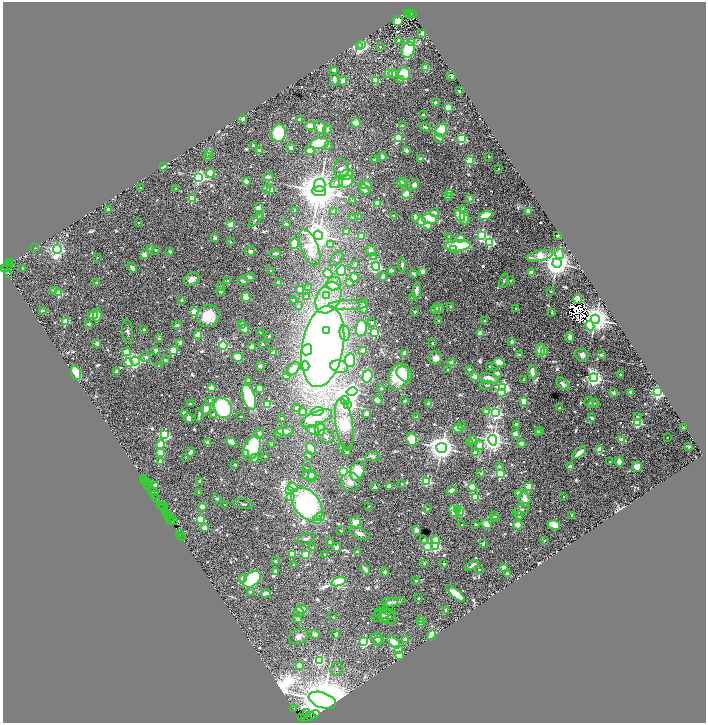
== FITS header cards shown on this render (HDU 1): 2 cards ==
NAXIS1  =                 1407
NAXIS2  =                 1442

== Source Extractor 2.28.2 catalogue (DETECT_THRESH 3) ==
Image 1407 x 1442 px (HDU 1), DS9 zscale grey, zoomed out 1/2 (1 PNG px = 2 x 2 image px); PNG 708 x 725 px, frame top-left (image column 2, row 1442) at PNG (3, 2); each listed source drawn as its Kron ellipse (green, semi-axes under 4 px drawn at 4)
Background 3.73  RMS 0.04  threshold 0.12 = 3 sigma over >= 5 px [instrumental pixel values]
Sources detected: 1000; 69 cannot appear on this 1/2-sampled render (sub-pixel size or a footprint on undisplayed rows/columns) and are neither listed nor drawn; of the other 931, the 500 brightest by FLUX_AUTO listed and drawn (431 fainter detections omitted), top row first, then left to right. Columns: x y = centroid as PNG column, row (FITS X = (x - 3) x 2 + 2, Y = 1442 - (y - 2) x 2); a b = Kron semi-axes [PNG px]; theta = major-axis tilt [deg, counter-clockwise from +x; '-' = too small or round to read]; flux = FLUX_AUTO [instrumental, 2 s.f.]
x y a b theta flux
407 13 3 1 - 460
411 13 2 1 - 710
409 14 4 1 - 920
412 14 3 2 - 1300
398 21 5 5 - 270
422 33 3 3 - 30
399 40 4 4 - 23
411 43 4 3 - 520
361 45 3 3 - 2500
359 46 3 3 - 2600
380 47 2 2 - 39
408 50 8 6 68 550
426 68 2 2 - 310
334 70 2 2 - 160
389 73 3 3 - 570
393 74 4 3 - 74
404 74 6 6 - 500
452 77 4 3 - 19
334 79 6 4 -84 37
375 80 3 3 - 290
401 80 2 2 - 49
343 81 4 4 - 120
459 91 3 2 - 19
435 102 2 2 - 96
448 108 3 3 - 470
423 115 2 2 - 50
243 119 4 4 - 40
299 120 2 2 - 94
356 123 4 4 - 130
310 126 5 4 - 100
402 126 2 2 - 66
320 127 6 5 - 120
425 127 6 3 -23 31
327 129 5 4 - 23
441 130 7 5 53 420
279 133 9 7 80 780
398 138 3 3 - 480
439 138 5 3 - 39
462 139 3 3 - 1200
319 143 9 5 8 520
253 145 2 2 - 63
328 146 2 2 - 36
291 147 4 3 - 43
259 151 2 2 - 210
310 151 5 4 - 97
406 151 2 2 - 140
208 153 3 2 - 22
382 156 4 3 - 27
207 157 2 2 - 31
489 157 2 2 - 27
375 159 4 2 - 25
420 159 2 2 - 92
470 161 3 3 - 830
163 166 3 2 - 270
342 169 9 7 -90 75
499 169 2 2 - 26
210 173 4 3 - 470
347 175 6 5 - 240
199 177 4 4 - 2800
268 177 6 3 11 25
246 181 2 2 - 160
346 181 7 6 - 510
404 182 3 3 - 36
336 183 6 5 - 49
401 183 4 4 - 100
320 185 7 6 - 4000
365 185 6 4 -14 70
414 185 5 4 - 56
141 187 2 2 - 24
266 188 2 2 - 92
175 189 2 2 - 29
364 189 6 4 -50 64
271 190 3 2 - 260
319 191 7 5 -5 52000
449 193 4 3 - 310
406 194 5 3 - 360
448 196 2 2 - 200
192 198 3 3 - 690
470 198 2 2 - 120
353 200 2 2 - 75
377 203 3 3 - 310
259 208 2 2 - 200
109 209 2 2 - 140
463 209 3 2 - 110
295 210 2 2 - 36
334 211 2 2 - 100
528 211 2 2 - 170
434 213 3 2 - 140
460 215 6 4 -55 290
486 215 7 4 21 340
260 216 3 3 - 26
359 216 2 2 - 24
394 216 2 2 - 87
415 217 4 3 - 150
353 218 2 2 - 57
465 218 7 4 -79 52
256 219 9 3 50 31
429 219 7 5 -9 1100
421 222 4 4 - 310
138 223 2 2 - 30
286 224 2 2 - 63
231 225 3 3 - 550
428 226 3 3 - 120
347 232 3 2 - 170
318 235 5 4 - 17000
481 235 4 3 - 2100
448 236 2 2 - 33
558 236 2 2 - 130
361 237 3 3 - 470
215 238 2 2 - 130
461 238 3 3 - 350
230 242 2 2 - 25
489 242 4 3 - 1400
294 243 5 4 - 340
331 244 3 2 - 110
458 246 12 5 4 980
35 247 2 2 - 27
310 247 19 8 -67 300
57 249 5 4 - 4600
151 249 2 2 - 110
454 249 3 2 - 50
156 250 2 2 - 27
371 250 5 5 - 55
170 251 2 2 - 75
250 251 5 5 - 38
275 253 6 3 12 47
559 254 5 4 - 290
144 255 3 2 - 220
540 256 13 5 11 670
97 257 2 2 - 20
374 257 2 2 - 120
337 259 8 5 51 20
11 262 2 2 - 370
557 263 4 4 - 21000
9 264 3 1 - 360
355 264 3 3 - 19
402 265 7 3 -86 28
8 266 5 3 - 1200
376 267 4 3 - 2400
4 268 3 1 - 440
132 268 5 3 - 35
23 269 3 2 - 21
391 270 2 2 - 100
271 271 2 2 - 53
341 271 5 4 - 420
423 271 2 2 - 220
531 273 2 2 - 210
8 274 3 2 - 4200
328 274 5 4 - 170
414 274 4 2 - 29
249 277 5 4 - 23
354 277 4 4 - 130
383 277 4 3 - 26
192 279 8 6 33 87
228 280 2 2 - 35
510 280 2 2 - 44
243 281 5 4 - 28
504 281 7 4 80 22
97 283 2 2 - 48
279 283 2 2 - 160
349 283 3 3 - 56
334 284 7 6 - 120
220 286 2 2 - 45
308 288 2 2 - 79
299 289 3 2 - 49
54 290 2 2 - 92
417 290 8 3 82 56
551 291 2 2 - 31
221 292 2 2 - 63
58 293 3 3 - 630
326 295 3 3 - 36
246 297 5 3 - 380
306 297 2 2 - 42
328 298 16 11 61 150
412 298 2 2 - 70
577 299 5 4 - 230
181 300 2 2 - 46
294 300 2 2 - 46
348 305 19 5 1 58
298 306 2 2 - 31
364 306 7 4 -85 67
450 306 3 2 - 41
439 308 4 3 - 54
516 308 2 2 - 23
435 309 4 4 - 30
42 311 2 2 - 59
415 311 2 2 - 82
194 312 3 3 - 820
552 312 3 2 - 50
93 315 5 4 - 85
97 315 7 4 83 77
208 316 11 10 - 260
595 319 4 4 - 20000
438 321 2 2 - 28
485 321 2 2 - 48
65 322 3 3 - 480
372 323 3 3 - 30
88 324 2 2 - 63
242 324 2 2 - 82
177 325 5 3 - 22
590 326 5 3 - 310
361 328 8 5 84 310
144 329 2 2 - 43
245 329 4 3 - 280
327 330 4 3 - 200
128 331 11 5 -84 37
374 332 3 3 - 1200
261 333 2 2 - 28
345 333 8 5 -80 32
480 334 3 3 - 270
198 335 4 4 - 120
269 336 2 2 - 62
570 337 5 3 - 69
158 338 2 2 - 51
512 341 2 2 - 110
180 342 2 2 - 120
433 343 2 2 - 35
97 344 3 2 - 180
263 344 2 2 - 46
223 345 4 3 - 1300
323 346 41 20 80 9700
252 347 2 2 - 150
156 350 2 2 - 120
307 350 5 5 - 480
363 350 3 3 - 27
540 350 7 4 87 120
173 351 3 3 - 800
544 351 3 2 - 180
126 352 4 3 - 300
273 353 3 2 - 180
404 353 2 2 - 180
519 354 2 2 - 82
582 355 7 6 - 49
601 355 2 2 - 91
146 357 5 5 - 29
238 357 5 4 - 360
436 358 6 6 - 84
165 360 4 4 - 21
350 360 7 5 80 580
135 361 4 4 - 2600
129 362 4 3 - 150
499 362 5 4 - 180
452 363 3 2 - 260
158 366 2 2 - 29
261 366 5 4 - 27
305 366 4 4 - 210
490 366 2 2 - 29
339 367 9 6 -12 110
293 369 8 5 44 77
448 369 2 2 - 24
469 369 2 2 - 40
116 372 2 2 - 80
532 372 7 4 -84 76
76 373 7 4 -71 410
497 373 3 2 - 140
404 374 9 6 -40 100
620 374 2 2 - 67
287 376 2 2 - 140
367 376 6 5 - 680
475 376 3 2 - 300
398 377 13 10 70 540
489 378 10 5 -14 150
594 378 4 4 - 5300
523 380 2 2 - 22
249 381 4 4 - 34
563 384 7 4 -44 53
487 385 7 4 6 28
211 388 2 2 - 240
259 388 4 3 - 77
381 388 4 4 - 20
503 388 4 3 - 3500
352 391 5 4 - 5300
630 392 2 2 - 98
658 392 3 3 - 4900
501 393 3 3 - 100
613 393 3 2 - 130
249 397 13 6 -73 1100
345 400 4 3 - 250
378 400 4 4 - 150
210 401 2 2 - 25
405 401 2 2 - 67
524 401 3 3 - 410
589 402 5 5 - 20
429 403 2 2 - 140
593 403 6 4 17 22
190 404 2 2 - 45
267 404 3 3 - 1100
348 404 4 3 - 5800
223 408 10 8 -63 1400
296 408 4 4 - 33
559 408 2 2 - 39
206 409 6 4 75 88
302 411 2 2 - 100
317 412 6 4 19 630
487 412 4 3 - 160
184 413 2 2 - 140
366 413 3 3 - 54
496 413 4 4 - 3200
199 415 7 2 85 31
213 415 2 2 - 56
241 416 2 2 - 23
637 416 3 3 - 33
417 417 2 2 - 100
189 418 5 3 - 72
282 418 2 2 - 39
316 418 17 7 23 500
592 418 2 2 - 92
637 423 3 3 - 1300
344 425 26 8 -82 730
516 425 3 3 - 43
462 426 2 2 - 29
458 428 5 3 - 140
683 428 3 2 - 20
320 429 7 5 -78 260
313 430 6 4 -20 86
285 431 8 4 -1 55
540 431 3 2 - 38
538 432 2 2 - 87
259 433 5 4 - 30
279 433 5 4 - 54
515 434 2 2 - 190
164 435 4 3 - 2300
326 436 8 6 -22 39
667 437 2 2 - 24
412 439 6 5 - 260
472 439 3 2 - 97
493 440 5 4 - 10000
622 440 3 3 - 330
208 442 2 2 - 140
231 442 6 4 -37 84
469 442 2 2 - 33
521 443 3 2 - 130
160 444 5 4 - 260
271 445 3 2 - 20
480 445 5 3 - 290
689 446 2 2 - 110
341 447 2 2 - 64
252 448 13 8 65 590
442 448 5 5 - 15000
311 449 6 4 -58 240
599 450 3 3 - 390
191 452 5 3 - 35
347 452 3 3 - 26
161 453 3 3 - 400
245 453 2 2 - 22
475 453 3 2 - 190
579 453 8 3 39 160
309 455 2 2 - 81
265 456 2 2 - 28
372 456 7 2 9 120
186 457 2 2 - 22
255 458 4 4 - 40
161 461 2 2 - 110
610 462 2 2 - 20
619 462 5 3 - 100
235 464 2 2 - 61
499 466 3 2 - 32
570 467 3 2 - 120
637 467 5 4 - 120
306 468 2 2 - 23
343 471 3 3 - 1500
357 471 10 7 67 270
481 473 2 2 - 53
500 474 3 3 - 1200
309 475 7 5 -1 49
312 477 5 4 - 150
143 479 2 1 - 150
144 480 2 2 - 460
199 481 2 2 - 40
427 481 3 3 - 1300
147 482 2 1 - 220
350 482 9 9 - 80
402 484 2 2 - 25
147 485 2 1 - 86
155 485 3 2 - 200
389 486 2 2 - 200
149 487 2 1 - 480
293 487 5 3 - 420
375 487 2 2 - 130
472 487 4 3 - 750
529 487 3 3 - 550
452 490 6 4 27 39
152 491 3 2 - 810
289 491 3 3 - 4200
198 492 2 2 - 23
518 493 2 2 - 160
154 495 3 1 - 490
563 496 2 2 - 31
155 497 2 1 - 250
291 497 4 3 - 130
476 497 3 3 - 590
217 498 2 2 - 77
157 499 2 1 - 250
525 499 8 5 -74 100
243 504 10 4 -10 28
307 504 19 12 -49 3900
161 505 4 1 - 1100
163 505 2 1 - 460
225 505 2 2 - 20
369 506 2 2 - 23
163 507 2 1 - 540
202 507 3 3 - 88
428 508 2 2 - 32
458 509 3 2 - 740
521 510 9 5 32 35
165 512 4 1 - 850
454 512 7 3 -63 270
459 512 3 3 - 850
168 515 2 1 - 720
572 515 2 2 - 39
495 516 2 2 - 82
519 516 4 3 - 33
168 517 2 2 - 250
320 517 3 2 - 620
170 518 3 2 - 670
200 519 3 3 - 880
318 519 3 2 - 240
495 519 2 2 - 24
171 520 3 2 - 640
174 520 2 1 - 200
355 522 5 5 - 100
476 524 2 2 - 31
486 524 5 4 - 97
462 525 2 2 - 28
518 525 4 4 - 180
554 525 6 4 -13 410
204 528 3 2 - 210
416 530 4 4 - 39
341 531 2 2 - 30
179 533 2 1 - 200
360 533 10 5 -25 66
180 535 3 2 - 520
182 538 2 1 - 170
306 539 9 5 23 29
436 539 3 3 - 230
424 540 2 2 - 35
544 541 2 2 - 43
330 542 2 2 - 93
483 544 4 2 - 58
337 547 4 4 - 39
427 547 3 3 - 720
436 547 3 3 - 1200
313 548 2 2 - 60
358 552 2 2 - 110
292 554 3 2 - 270
325 554 2 2 - 46
306 555 3 3 - 610
275 561 2 2 - 53
424 563 2 2 - 50
444 563 2 2 - 59
294 565 3 2 - 25
472 565 7 3 32 35
504 567 2 2 - 160
365 569 5 3 - 47
479 570 2 2 - 24
276 572 4 3 - 44
385 572 4 3 - 24
507 574 2 2 - 140
242 579 2 2 - 96
252 579 10 7 41 1100
415 580 2 2 - 43
339 582 7 4 17 2300
250 592 2 2 - 41
266 593 5 3 - 45
456 593 11 4 -41 320
419 598 2 2 - 43
390 602 8 4 1 19
395 602 10 3 13 32
302 609 5 4 - 190
446 610 2 2 - 56
299 612 5 5 - 40
382 613 8 5 3 27
383 615 12 6 13 40
333 617 2 2 - 37
389 617 8 6 -39 27
384 618 5 4 - 20
298 619 5 4 - 53
420 621 3 2 - 180
421 623 3 2 - 160
315 634 5 4 - 37
336 634 4 3 - 24
432 635 5 4 - 300
298 637 10 7 37 61
377 639 6 5 - 38
405 640 3 2 - 110
378 641 5 4 - 23
364 642 3 3 - 1700
394 642 7 4 -42 260
398 650 3 3 - 410
399 655 3 3 - 210
319 661 4 4 - 1600
299 665 3 3 - 230
337 669 7 6 - 22
322 700 14 7 -19 88000
294 709 2 1 - 280
306 713 4 2 - 560
315 714 5 3 - 2100
310 716 5 3 - 1500
301 718 3 1 - 120
304 718 3 1 - 72
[431 fainter detections neither listed nor drawn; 69 sub-pixel or undisplayed-footprint detections neither listed nor drawn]